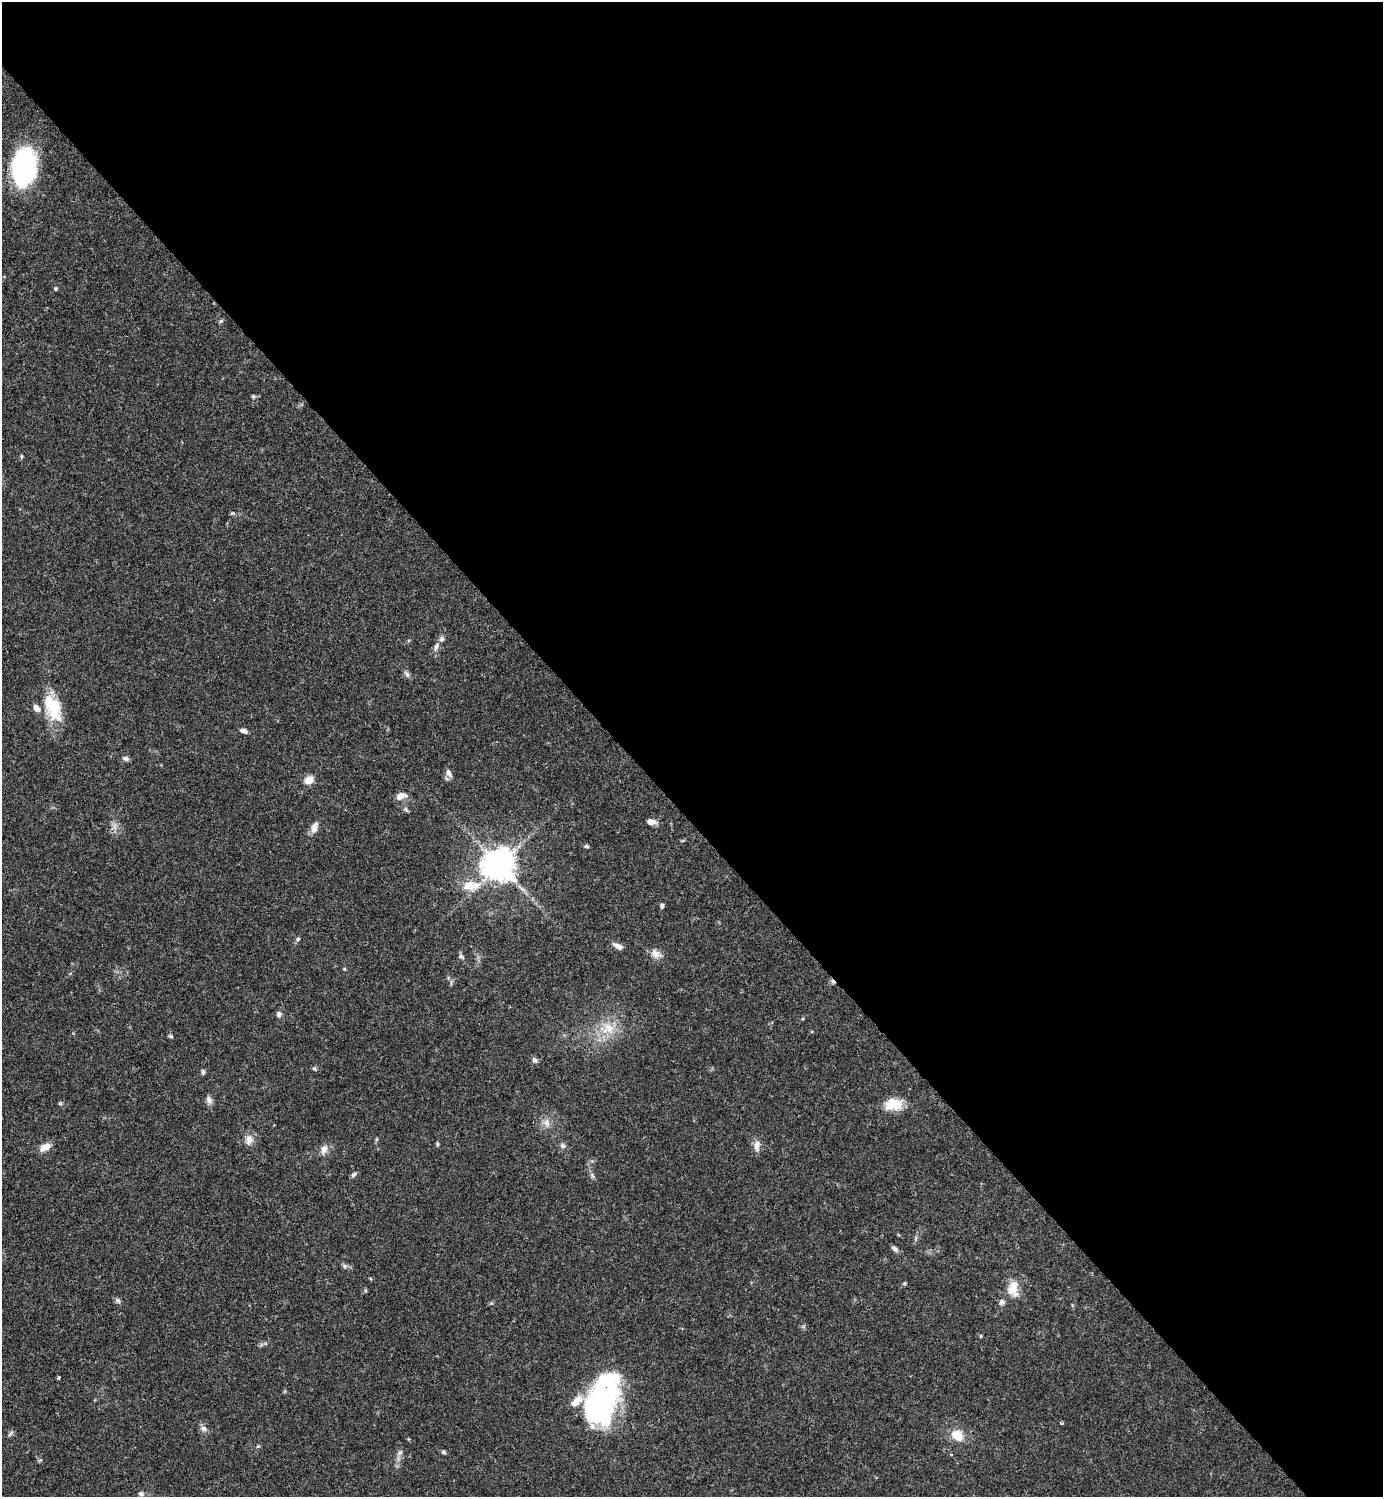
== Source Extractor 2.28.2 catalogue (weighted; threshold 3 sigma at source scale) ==
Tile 8 of 4 x 4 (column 4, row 2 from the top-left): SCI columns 4442-5822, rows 2989-4483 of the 5980 x 5981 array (HDU 1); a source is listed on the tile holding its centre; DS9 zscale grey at full resolution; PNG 1385 x 1499 px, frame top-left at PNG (2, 2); no overlay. Shown black and unused: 55% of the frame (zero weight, under 3 of 4 exposures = <1% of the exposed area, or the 3 px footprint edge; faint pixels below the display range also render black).
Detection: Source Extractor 2.28.2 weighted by HDU 2 'WHT'; one run over the whole footprint, this tile lists its part. Background 0.0381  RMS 0.0026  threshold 0.0118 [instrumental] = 3 sigma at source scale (4.5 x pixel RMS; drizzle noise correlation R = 1.50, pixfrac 1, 0.05/0.05 arcsec/px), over >= 5 px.
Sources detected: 60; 1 inside a brighter object's white glare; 1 cosmic-ray / hot-pixel residue — not listed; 4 inside a brighter listed object's ellipse — not listed separately; the other 54 listed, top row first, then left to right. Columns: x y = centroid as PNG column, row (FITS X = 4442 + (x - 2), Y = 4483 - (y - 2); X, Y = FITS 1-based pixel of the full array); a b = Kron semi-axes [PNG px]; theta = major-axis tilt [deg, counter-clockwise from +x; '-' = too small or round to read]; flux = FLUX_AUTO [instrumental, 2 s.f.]
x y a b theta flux
24 167 29 18 83 55
56 289 5 4 - 0.34
221 321 6 4 45 0.39
253 396 6 4 0 0.4
436 647 11 6 65 1
407 674 9 6 -56 0.76
53 708 34 17 -65 10
243 730 7 5 -18 0.96
126 758 8 6 -20 0.68
449 773 11 6 -63 1.1
309 780 9 7 23 3
401 796 14 8 19 1.9
651 822 10 6 -9 1.7
314 827 14 8 70 1.8
586 846 6 4 -14 0.46
499 865 10 10 - 420
468 886 12 10 6 3.8
662 906 7 4 83 0.54
298 939 6 5 - 0.43
618 946 13 6 -26 1.4
655 954 12 10 -47 1.9
461 956 7 5 -34 0.65
279 1014 7 6 - 0.86
609 1028 17 13 -43 4.8
171 1036 6 5 - 0.38
535 1060 7 6 - 0.66
314 1068 6 5 - 0.42
203 1072 6 4 86 0.59
209 1100 11 7 -60 1.1
60 1103 5 5 - 0.35
896 1103 20 14 -42 4.4
547 1123 11 8 -89 1.6
249 1140 14 10 -89 1.8
437 1144 6 4 -90 0.34
562 1146 7 6 - 0.68
757 1146 16 7 89 1.6
45 1147 14 8 26 2.3
324 1149 13 9 71 1.6
354 1175 7 5 42 0.57
895 1249 9 5 -37 0.87
344 1266 7 4 -89 0.47
904 1283 5 4 - 0.33
1013 1289 21 14 -88 4.2
118 1301 8 6 -58 0.65
1002 1302 7 7 - 0.82
981 1336 5 3 - 0.27
59 1377 3 3 - 0.43
603 1398 52 27 72 59
203 1428 9 7 -43 1
11 1433 8 4 53 0.52
957 1435 16 12 -37 4.2
444 1452 6 5 - 0.41
400 1453 7 5 31 0.63
141 1494 9 6 -37 0.77
Overlapping masked pixels (flux is a lower limit): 1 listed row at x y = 603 1398